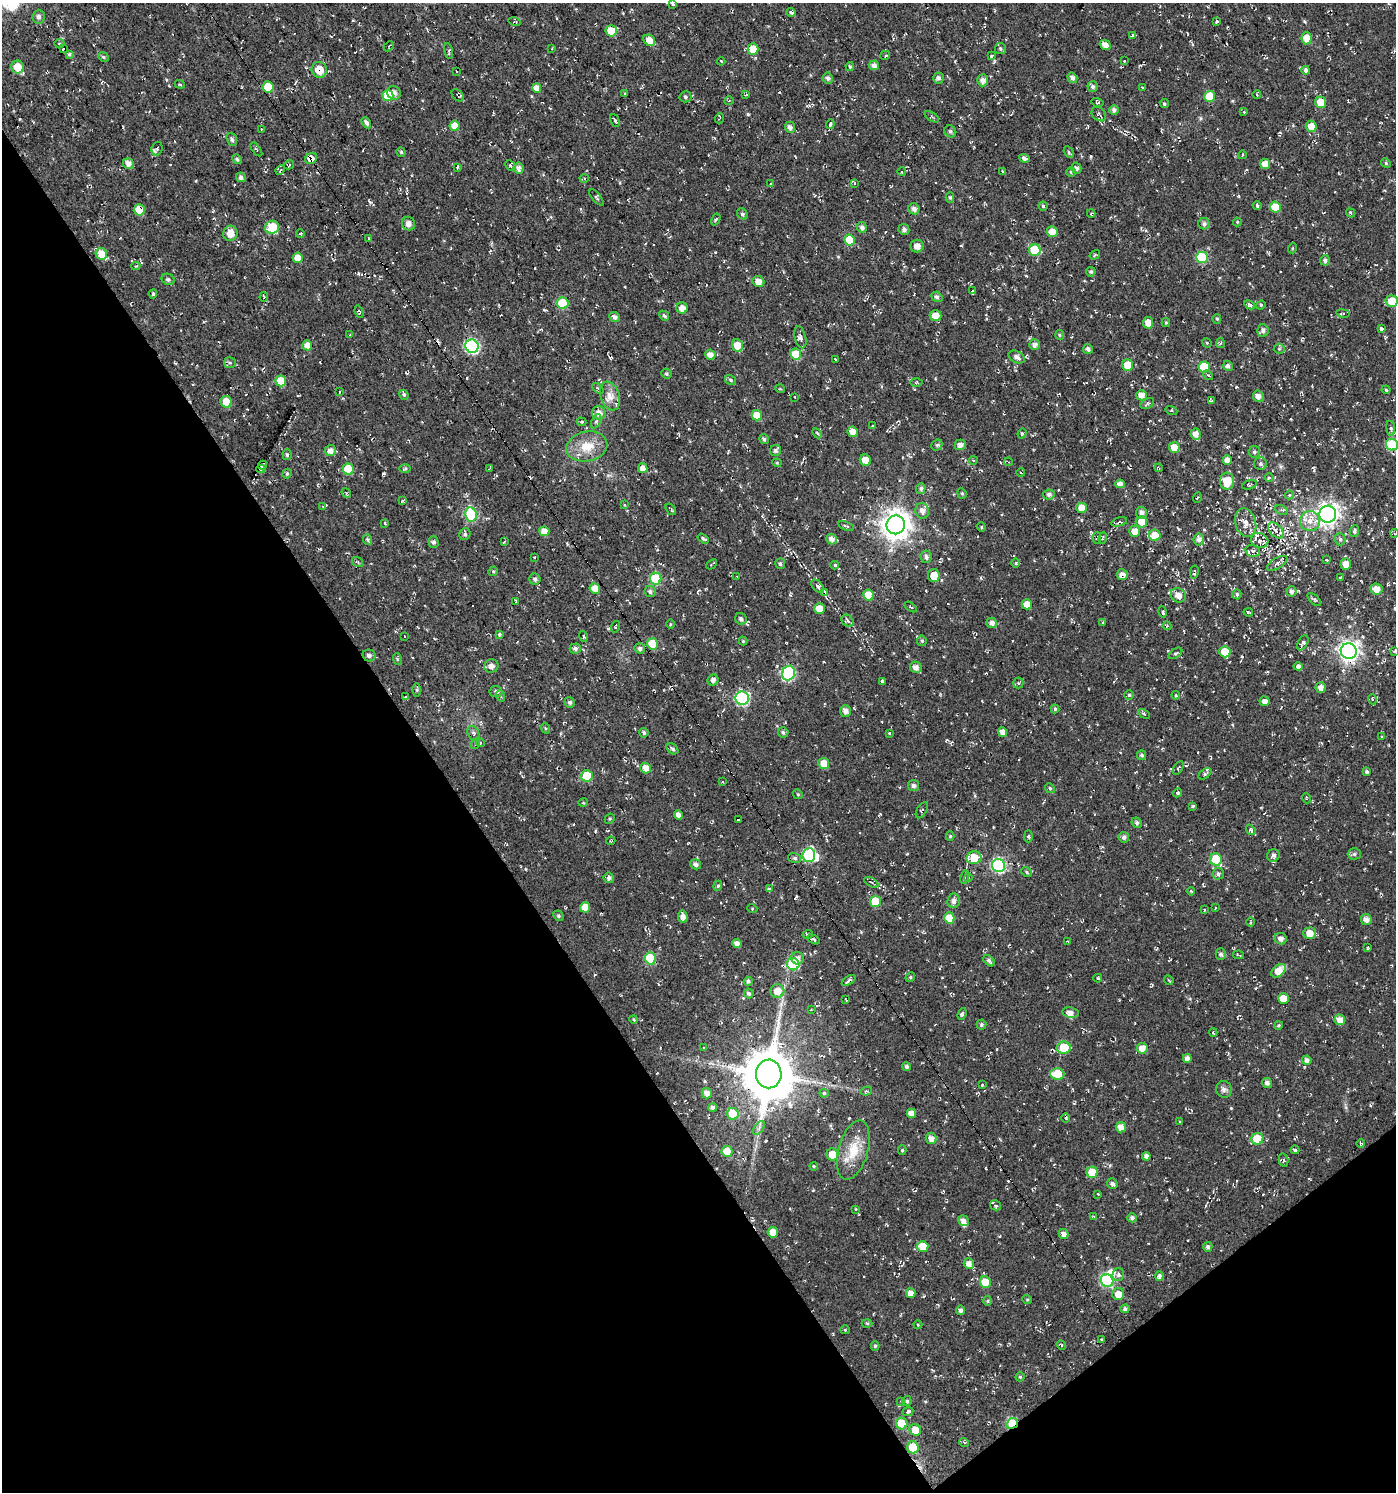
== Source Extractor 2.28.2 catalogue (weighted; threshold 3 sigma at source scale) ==
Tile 14 of 4 x 4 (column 2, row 4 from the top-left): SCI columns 1586-2979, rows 1-1490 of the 5896 x 5960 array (HDU 1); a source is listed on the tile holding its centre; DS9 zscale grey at full resolution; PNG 1398 x 1494 px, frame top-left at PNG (2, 3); each listed source drawn as its Kron ellipse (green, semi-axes under 4 px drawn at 4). Shown black and unused: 35% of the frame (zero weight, under 2 of 3 exposures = <1% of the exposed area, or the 3 px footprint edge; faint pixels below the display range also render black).
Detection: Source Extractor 2.28.2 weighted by HDU 2 'WHT'; one run over the whole footprint, this tile lists its part. Background -0.0148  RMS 0.0082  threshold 0.0367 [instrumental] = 3 sigma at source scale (4.5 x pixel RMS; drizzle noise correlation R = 1.50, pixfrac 1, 0.0396/0.0396 arcsec/px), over >= 5 px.
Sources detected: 585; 2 inside a brighter object's white glare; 18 cosmic-ray / hot-pixel residue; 1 long thin detection or spike segment (spike, bleed or trail) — neither listed nor drawn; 10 inside a brighter listed object's ellipse — not listed separately; of the other 554, all 500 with FLUX_AUTO >= 0.662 (the completeness limit of this list) listed and drawn (54 fainter detections not listed), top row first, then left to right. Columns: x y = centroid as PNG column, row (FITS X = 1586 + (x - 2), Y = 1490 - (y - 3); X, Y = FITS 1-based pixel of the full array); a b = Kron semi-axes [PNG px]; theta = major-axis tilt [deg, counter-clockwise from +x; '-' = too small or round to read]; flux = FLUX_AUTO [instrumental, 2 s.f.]
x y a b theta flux
673 4 3 2 - 1
791 12 4 3 - 2.2
39 17 7 6 - 2.5
1217 21 4 3 - 1.5
514 22 6 3 -17 1.1
611 31 6 5 - 13
1133 35 3 3 - 1.2
1306 38 6 5 - 9.4
649 40 6 5 - 9.6
59 44 5 3 - 0.98
1105 45 6 4 -41 5.2
389 46 6 3 45 0.79
63 49 3 3 - 2.9
552 49 3 3 - 0.77
753 49 6 5 - 14
1000 49 5 5 - 1.6
449 51 8 3 -78 1.2
69 55 3 3 - 1.9
885 55 5 2 - 2.5
991 56 3 3 - 3.1
103 57 5 4 - 1.4
721 61 4 3 - 1.1
1124 61 3 3 - 1
874 65 5 5 - 4
17 67 6 6 - 14
850 67 4 3 - 1.2
319 70 8 7 - 15
1306 70 4 4 - 2.3
456 71 3 2 - 0.74
828 78 5 5 - 2.6
938 78 5 5 - 2.4
1072 78 5 4 - 2.7
983 80 6 5 - 3.4
180 84 5 4 - 0.97
1093 86 5 5 - 2.2
268 87 5 5 - 17
537 88 5 4 - 6.7
1142 88 3 3 - 0.67
394 93 7 6 - 3.6
625 93 3 2 - 0.84
458 95 7 5 -48 1.1
746 95 3 3 - 0.98
1257 95 4 3 - 0.73
388 96 5 5 - 21
1209 96 5 5 - 19
685 97 6 5 - 1.6
729 101 4 3 - 0.68
1097 102 6 3 -14 1.1
1321 102 6 5 - 11
1164 103 5 4 - 1.4
1114 110 5 5 - 2.8
1244 112 4 4 - 0.81
1099 114 8 6 -43 2.1
932 117 8 4 -32 1.4
720 118 5 3 - 0.76
615 121 6 3 -62 1.2
366 123 6 4 -59 2.5
830 124 5 3 - 2.3
455 126 5 5 - 9.5
1311 126 5 5 - 8.2
790 127 5 5 - 3.3
261 129 4 3 - 0.72
950 131 6 5 - 1.8
232 139 7 5 -72 2
157 149 7 5 71 1.6
256 149 8 3 -53 0.9
401 152 4 4 - 1.2
1069 152 6 4 -60 1.2
1242 155 4 3 - 0.69
311 158 6 5 - 5.5
1024 158 5 4 - 2.4
237 159 5 4 - 1.6
1386 163 5 4 - 1.1
128 164 6 5 - 5
1265 164 5 5 - 7.2
289 165 5 3 - 0.99
510 166 6 4 -46 1.4
457 167 3 2 - 1.5
518 168 6 5 - 4
1076 168 5 5 - 2.3
280 170 5 4 - 1.2
1002 171 3 2 - 0.72
902 172 4 3 - 1.1
1071 172 5 4 - 1.1
241 177 5 4 - 2.9
584 178 4 3 - 1.1
854 183 4 3 - 0.7
771 184 4 3 - 0.92
596 197 10 3 -50 1.1
950 197 5 4 - 1.3
1257 205 4 3 - 1.2
1043 206 4 4 - 1.2
1275 207 5 5 - 16
914 209 6 5 - 3.1
139 210 5 5 - 11
1091 213 4 3 - 1
1350 213 5 4 - 1.1
742 214 6 5 - 1.6
716 219 6 4 58 1
1237 222 4 4 - 0.8
408 224 7 6 - 4.5
1204 224 5 5 - 2.3
272 227 7 6 - 23
862 227 5 5 - 3.1
904 229 5 5 - 2.6
1052 232 5 5 - 7.8
230 233 8 7 - 9
300 234 4 2 - 0.66
369 238 3 3 - 1.1
849 240 5 5 - 19
917 246 6 6 - 4.8
1293 248 5 3 - 0.71
1035 250 6 5 - 34
101 254 6 5 - 13
1095 255 5 4 - 1
1202 257 6 5 - 48
298 258 5 5 - 10
1325 260 5 5 - 2.1
136 266 5 3 - 0.99
1091 272 5 4 - 1.7
168 279 7 5 -25 1.8
759 282 6 5 - 5.8
973 291 4 2 - 1.1
153 294 4 4 - 1.3
264 297 4 3 - 0.7
937 297 6 5 - 2.3
1392 301 6 6 - 14
563 303 6 5 - 38
1249 305 6 3 -30 2.3
1261 305 5 4 - 0.99
682 308 5 5 - 6.3
359 312 6 3 -71 0.9
1343 313 7 3 -9 1
664 316 5 4 - 1.9
935 316 6 5 - 7.8
615 317 5 5 - 2.9
1217 319 5 4 - 1.2
1148 323 5 5 - 8
1166 323 4 4 - 0.93
1381 329 4 3 - 4.4
1263 330 6 5 - 3.1
350 335 3 3 - 0.67
1060 335 5 4 - 1
800 337 11 5 -76 2.8
1207 343 5 4 - 0.83
1220 343 5 3 - 1.1
307 345 5 5 - 6
1035 345 5 5 - 3.7
472 346 7 6 - 120
738 346 6 5 - 13
1088 349 5 5 - 2.3
1279 349 5 5 - 1.1
796 354 5 5 - 21
710 355 5 5 - 6.2
1017 357 8 5 -29 3.5
835 359 3 2 - 5.4
230 363 6 5 - 1.6
1128 365 6 5 - 13
1228 366 5 4 - 2.5
1204 367 5 5 - 28
667 374 5 4 - 1.5
1208 375 6 3 -42 0.99
731 380 6 4 -33 1.5
281 381 5 5 - 15
916 383 6 3 -1 1
598 388 7 2 -45 0.9
780 389 5 3 - 0.69
1386 390 4 3 - 0.88
339 392 4 3 - 1.1
404 395 5 4 - 1.6
1141 395 5 5 - 5.6
610 396 15 9 -70 7.8
1258 396 6 5 - 3.5
795 397 3 2 - 0.9
1212 401 3 3 - 1.2
226 402 6 5 - 12
1147 404 7 5 30 1.6
1171 411 6 4 -20 1.1
599 413 7 6 - 5.3
757 415 5 5 - 14
596 421 7 4 64 1.5
581 422 5 4 - 1.2
872 426 3 3 - 2.1
1391 428 7 4 -83 1.5
853 432 5 5 - 7
817 433 6 3 -46 1
1022 433 5 4 - 1.3
1196 434 5 5 - 5.3
764 439 5 4 - 1.9
937 445 6 5 - 1.7
960 445 5 5 - 3.8
1392 445 6 6 - 44
587 446 20 15 11 17
1174 447 5 5 - 11
775 450 6 5 - 2.2
330 451 5 5 - 4.6
1254 452 5 5 - 1.5
287 455 5 4 - 1.6
865 460 6 5 - 9.3
973 460 4 3 - 0.73
1227 460 5 4 - 5.3
1009 462 4 3 - 0.68
777 463 4 4 - 0.89
1261 464 6 6 - 2.1
262 465 4 3 - 1.9
489 468 4 2 - 0.75
643 468 5 4 - 5.8
1159 468 4 3 - 0.67
261 469 4 4 - 2.8
348 469 5 5 - 21
405 469 6 3 2 1
1021 473 4 3 - 0.71
287 474 5 4 - 1.2
1269 478 4 3 - 0.92
1227 481 8 7 - 19
1120 484 5 4 - 4.2
1249 485 7 4 18 1.3
921 488 5 4 - 1.8
346 493 5 4 - 1.2
962 493 5 4 - 1.2
1049 494 6 5 - 2.6
1289 495 4 4 - 1.2
1197 498 5 3 - 0.73
403 500 4 3 - 0.92
624 505 4 3 - 0.74
323 507 3 3 - 0.81
1082 508 5 5 - 11
671 509 6 2 -53 1.3
1281 510 7 4 -24 1.5
922 511 8 7 - 4.2
1141 513 6 5 - 3.1
471 514 7 6 - 69
1328 514 8 8 - 520
1310 521 10 10 - 7.8
1119 522 8 3 17 1.1
1141 522 6 5 - 9.8
385 523 4 3 - 0.79
1246 523 15 10 -72 7.9
896 525 9 9 - 970
846 526 8 3 -17 1.3
981 527 4 4 - 0.99
1276 530 9 5 -45 4.9
544 531 5 5 - 8.6
1134 531 5 5 - 6.5
1354 531 6 4 85 1.7
1394 533 4 3 - 0.78
465 534 6 5 - 2
1155 535 6 5 - 17
703 538 6 4 -32 1.5
1097 538 6 3 88 0.99
1103 538 6 2 75 0.92
368 539 5 4 - 1.4
832 539 5 5 - 4.4
1199 539 6 5 - 3.5
1340 539 6 5 - 1.7
1260 540 9 7 -15 4.6
504 541 3 3 - 0.83
434 542 5 5 - 2.1
1253 551 7 5 -15 3.1
535 557 3 2 - 0.78
926 557 6 5 - 2.5
1326 560 3 2 - 1.2
358 562 6 4 -35 1.3
1016 563 4 3 - 0.92
1277 563 11 5 31 2.7
712 564 6 2 42 1
780 564 5 5 - 1.7
1346 564 5 5 - 7.7
835 565 4 3 - 1.5
493 571 5 4 - 1.1
1194 572 6 3 79 2.2
934 575 6 5 - 10
1122 575 5 5 - 4.4
737 576 3 2 - 0.73
1340 577 3 2 - 0.68
535 579 5 5 - 2.4
656 579 6 5 - 44
818 586 8 5 -46 2.3
595 588 5 5 - 8.4
1376 589 6 5 - 6.8
1291 591 5 5 - 2.6
650 592 6 5 - 1.9
825 592 4 3 - 2.6
1237 594 5 4 - 1.3
868 595 5 5 - 12
1178 595 8 7 - 6.1
1314 600 8 4 -43 1.5
516 602 4 3 - 0.88
1027 604 5 5 - 8.2
911 607 7 3 -34 0.89
819 609 5 5 - 9.5
1163 612 6 3 -77 1.5
1248 612 5 3 - 1.1
741 619 6 5 - 2.8
847 621 7 5 -49 2.3
992 623 5 5 - 3.6
1102 623 4 3 - 0.71
670 624 4 3 - 0.71
1167 626 4 4 - 1.1
615 627 6 3 71 1.1
500 634 4 3 - 1.4
405 636 3 3 - 30
583 636 5 3 - 1.1
743 641 4 4 - 0.88
922 641 5 5 - 1.3
1303 643 8 4 62 3.4
653 644 5 5 - 27
575 648 5 5 - 2.5
640 648 5 5 - 2.3
1349 651 8 8 - 390
1394 651 4 3 - 0.88
1225 652 6 5 - 12
1175 653 8 4 35 1.4
369 655 6 6 - 2.8
397 659 6 3 -73 1
491 666 7 6 - 4.2
916 667 6 5 - 4.2
1298 667 4 4 - 4.8
789 673 7 6 - 97
713 680 6 5 - 3.3
883 681 3 3 - 4.1
1018 683 5 5 - 1.2
1321 687 5 5 - 4.3
417 690 6 4 89 1.4
496 691 6 5 - 2.3
1129 695 5 5 - 1.1
1176 695 4 4 - 0.87
501 696 6 4 -70 1.1
406 697 4 3 - 4.4
742 698 7 6 - 110
1372 699 5 3 - 0.74
1265 701 5 5 - 3.4
570 702 5 5 - 1.9
1055 709 4 4 - 1.1
845 711 6 5 - 4.3
1144 714 6 4 -29 1.3
545 728 5 3 - 0.89
783 732 5 5 - 2
1003 732 5 4 - 5.7
473 733 8 5 -63 2.2
644 733 5 4 - 1.6
889 733 3 3 - 1
1381 737 4 2 - 0.7
480 743 4 3 - 0.7
475 744 5 3 - 0.75
672 749 6 4 -40 1.6
1141 755 5 4 - 1.6
824 763 6 5 - 9.5
646 768 5 5 - 7.7
1178 768 7 4 58 1.2
1367 772 4 4 - 1.6
1205 774 7 4 36 1.6
587 776 6 6 - 31
722 782 4 3 - 0.74
913 785 5 5 - 2.1
1050 788 5 4 - 1.3
1177 793 4 3 - 1.4
798 794 5 4 - 0.94
1306 798 5 3 - 0.69
583 803 5 3 - 0.73
1193 806 3 3 - 1.1
922 810 9 5 59 2
678 815 5 4 - 4.5
610 819 5 4 - 1.1
738 819 3 2 - 0.78
1137 823 5 4 - 1.9
1251 830 6 4 -54 1.3
950 836 5 4 - 1.2
1028 836 6 4 88 1.2
1124 837 5 5 - 2.5
611 841 4 3 - 0.85
1354 854 6 5 - 1.7
809 855 7 6 - 69
1273 855 6 6 - 2.5
795 858 6 5 - 1.7
974 858 7 6 - 14
1216 859 6 6 - 34
695 864 6 5 - 2.8
999 865 7 6 - 110
1027 872 6 4 -28 1.3
1218 874 6 5 - 1.8
965 877 7 3 80 1.2
609 878 5 5 - 2.2
968 878 4 3 - 0.8
871 882 8 3 -30 1.5
718 886 5 4 - 1.2
769 889 3 3 - 3.4
1191 891 4 3 - 0.8
954 901 7 6 - 4.7
875 902 5 5 - 23
585 907 5 5 - 11
752 908 5 3 - 0.73
1215 908 4 2 - 0.7
1204 910 4 2 - 0.66
558 916 5 4 - 1.3
683 917 6 5 - 5
949 918 5 5 - 11
1366 919 6 5 - 4.1
1251 922 5 3 - 0.9
1310 933 6 5 - 8.2
808 934 5 3 - 0.93
814 939 7 4 -29 1.4
1281 939 6 5 - 4
1068 942 3 3 - 0.81
737 943 5 4 - 4.2
1367 947 4 3 - 1.1
1221 954 6 5 - 2.8
1238 955 5 2 - 0.86
650 958 6 5 - 42
797 958 6 6 - 3.5
989 961 6 4 -45 2.4
793 964 6 6 - 36
1279 971 8 5 40 11
910 977 5 4 - 1.2
1098 978 4 3 - 1.1
849 980 7 3 34 2.6
1169 980 5 3 - 0.83
748 981 4 4 - 1.7
777 991 7 7 - 10
749 993 5 4 - 1.8
1283 998 5 5 - 11
846 1000 4 2 - 0.67
811 1010 4 3 - 0.71
1071 1013 8 5 -10 3.6
962 1014 6 4 70 1.3
634 1019 4 3 - 0.83
1340 1020 5 5 - 6.1
981 1025 5 5 - 1.5
1278 1025 4 4 - 1.2
1213 1033 4 3 - 0.72
704 1048 4 3 - 1
1064 1048 7 6 - 24
1142 1048 5 5 - 7
1187 1058 4 4 - 3.9
1307 1060 4 4 - 3.2
906 1067 4 4 - 2
769 1074 14 12 -89 4500
1057 1074 7 5 -4 19
1267 1083 5 4 - 2.7
982 1085 3 2 - 0.95
1224 1089 8 8 - 3
866 1091 6 4 13 1.3
707 1093 5 5 - 5.2
824 1093 4 4 - 1.3
713 1108 4 4 - 2.5
911 1113 5 4 - 5.9
733 1114 6 5 - 25
1066 1118 4 3 - 0.8
1180 1121 3 2 - 0.72
1121 1127 5 5 - 6
759 1128 8 4 54 2.1
931 1138 5 5 - 5.4
1257 1139 6 6 - 25
1361 1143 4 3 - 1.3
853 1150 30 14 74 21
902 1150 5 4 - 1.1
1295 1150 4 3 - 2.3
727 1151 5 5 - 14
832 1155 6 6 - 13
1146 1156 4 4 - 3.2
1284 1160 7 4 -76 1.4
814 1166 4 3 - 0.89
1092 1172 5 5 - 19
1112 1184 5 5 - 2.6
1098 1194 3 2 - 0.72
996 1205 5 4 - 1.4
856 1209 3 3 - 0.69
1093 1216 3 3 - 0.72
1132 1218 4 4 - 2.1
963 1221 6 5 - 3.6
773 1232 5 5 - 9
1064 1234 5 5 - 4.4
923 1246 5 5 - 16
1208 1247 5 4 - 2.1
969 1264 5 5 - 5.2
1118 1275 6 5 - 2.2
1159 1276 5 3 - 6.7
1107 1281 7 6 - 79
985 1282 6 5 - 17
911 1293 5 5 - 6.9
1118 1294 6 6 - 7.5
1027 1299 5 3 - 0.82
988 1301 5 3 - 1.1
1125 1309 4 4 - 2.1
961 1310 4 4 - 2.5
867 1323 5 3 - 1
918 1325 4 4 - 0.81
845 1330 4 4 - 0.86
1102 1340 4 3 - 0.7
1061 1345 5 4 - 1.1
875 1346 5 4 - 1.3
1020 1377 4 4 - 1.1
907 1401 5 4 - 1.6
901 1402 4 2 - 0.71
908 1411 6 4 25 2.1
902 1423 6 5 - 26
1012 1423 6 5 - 52
915 1430 6 5 - 10
964 1442 5 3 - 0.83
913 1447 6 5 - 26
Overlapping masked pixels (flux is a lower limit): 9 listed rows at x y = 319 70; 268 87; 1321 102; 311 158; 139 210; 261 469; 1349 651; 769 1074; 1012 1423
Isophote crosses this tile's border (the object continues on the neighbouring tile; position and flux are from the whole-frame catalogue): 2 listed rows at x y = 1392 301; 1392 445